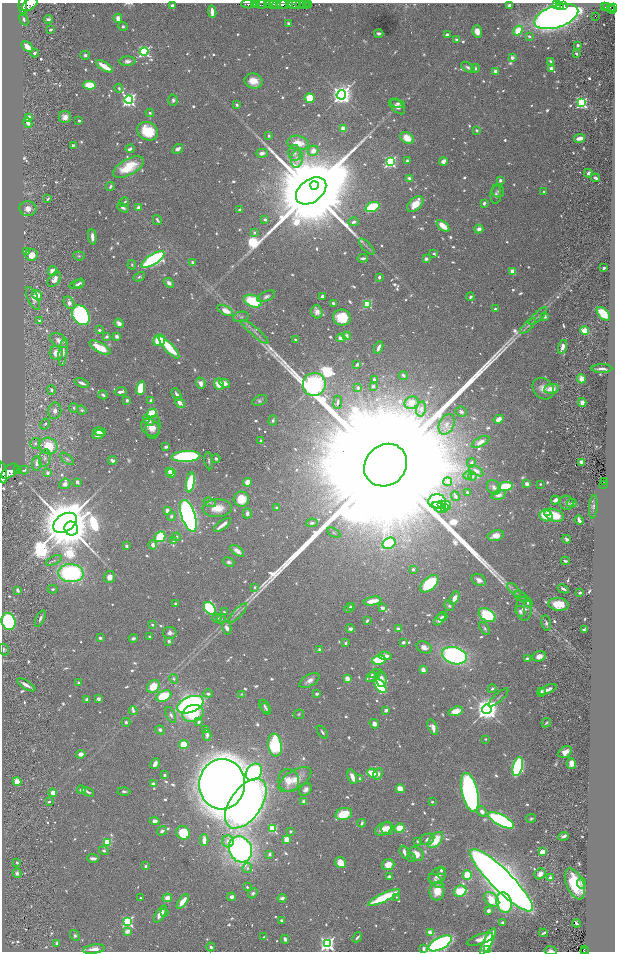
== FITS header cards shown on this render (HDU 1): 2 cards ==
NAXIS1  =                 1225
NAXIS2  =                 1899

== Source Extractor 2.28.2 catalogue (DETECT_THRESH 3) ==
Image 1225 x 1899 px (HDU 1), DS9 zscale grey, zoomed out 1/2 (1 PNG px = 2 x 2 image px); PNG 617 x 954 px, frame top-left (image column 1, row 1898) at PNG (2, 3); each listed source drawn as its Kron ellipse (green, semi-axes under 4 px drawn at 4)
Background 0.872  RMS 0.024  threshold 0.0714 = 3 sigma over >= 5 px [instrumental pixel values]
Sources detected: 1151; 34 cannot appear on this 1/2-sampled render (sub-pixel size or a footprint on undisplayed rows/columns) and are neither listed nor drawn; of the other 1117, the 500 brightest by FLUX_AUTO listed and drawn (617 fainter detections omitted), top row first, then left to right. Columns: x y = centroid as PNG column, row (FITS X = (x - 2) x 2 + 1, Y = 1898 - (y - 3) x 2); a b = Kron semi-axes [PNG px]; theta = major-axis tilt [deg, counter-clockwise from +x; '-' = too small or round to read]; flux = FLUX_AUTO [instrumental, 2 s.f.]
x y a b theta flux
30 4 9 5 39 4900
249 4 8 2 -2 1300
254 4 2 2 - 660
257 4 3 1 - 470
267 4 3 2 - 450
273 4 4 2 - 490
290 4 3 2 - 740
293 4 2 2 - 430
295 4 2 1 - 210
304 4 2 2 - 270
308 4 2 1 - 23
556 4 3 2 - 160
172 5 3 2 - 21
262 5 5 2 - 320
276 5 4 2 - 580
283 5 6 2 0 2400
299 5 3 2 - 250
306 5 2 1 - 10
559 5 3 2 - 160
563 5 3 2 - 540
23 6 9 4 -87 4100
509 6 4 3 - 23
605 7 2 1 - 20
607 7 2 2 - 82
614 7 2 1 - 180
610 8 3 1 - 42
612 10 4 3 - 510
212 12 6 3 -83 55
556 16 23 11 18 6800
595 16 2 1 - 80
118 18 4 3 - 37
24 19 6 3 -68 18
48 19 4 3 - 15
289 23 3 3 - 13
123 26 5 4 - 9
50 30 3 2 - 12
518 30 5 4 - 130
477 31 6 5 - 38
379 33 4 3 - 14
447 34 3 3 - 13
529 36 2 2 - 26
456 39 4 3 - 12
578 45 3 3 - 9.9
27 47 6 4 -41 57
144 52 4 4 - 800
35 53 4 3 - 12
576 53 3 3 - 9.8
85 55 5 4 - 9.5
512 58 4 3 - 22
127 61 8 4 3 24
551 61 3 2 - 17
104 66 9 3 -32 110
468 67 7 4 -35 16
475 68 4 3 - 11
551 68 3 3 - 26
496 71 3 3 - 36
254 81 9 7 -19 72
89 85 6 4 -4 160
119 88 5 3 - 8.3
341 95 5 4 - 4300
310 98 5 5 - 160
129 100 4 4 - 1600
173 100 5 4 - 12
398 103 7 4 -15 16
582 103 4 3 - 840
237 105 3 3 - 14
397 106 10 5 -43 25
150 113 4 3 - 10
65 117 6 6 - 39
29 118 4 3 - 71
79 121 3 3 - 9.9
28 123 5 3 - 28
343 129 4 3 - 55
477 130 3 2 - 13
148 131 11 9 -30 170
269 136 3 3 - 11
407 138 7 5 -34 93
580 138 5 3 - 62
298 143 11 7 -10 80
73 145 4 2 - 11
130 149 4 2 - 19
178 149 6 3 34 20
313 151 5 5 - 41
262 153 6 4 2 19
295 153 8 6 -88 19
297 159 9 6 80 27
407 161 3 3 - 18
443 161 4 3 - 31
390 162 4 4 - 880
128 167 17 8 29 170
588 173 4 3 - 22
409 178 2 2 - 33
595 178 4 3 - 18
500 180 3 3 - 18
314 185 4 4 - 19000
110 186 4 3 - 16
311 191 17 11 37 160000
498 191 6 6 - 11
544 191 3 2 - 12
496 194 10 5 87 17
48 199 4 2 - 9.3
124 202 5 3 - 13
484 203 4 3 - 14
415 204 10 6 43 84
372 207 7 4 20 350
123 208 6 3 -32 12
138 208 3 3 - 26
28 209 8 7 - 33
240 210 3 3 - 16
265 219 4 3 - 13
157 220 5 2 - 11
354 222 5 3 - 15
443 226 8 4 -40 81
479 229 4 4 - 33
254 232 2 2 - 24
92 237 7 3 -85 36
367 247 10 3 -47 12
26 251 4 3 - 15
434 254 3 3 - 9.6
32 255 6 6 - 57
79 256 6 4 -8 8.7
363 258 5 2 - 13
153 259 13 5 33 1200
426 259 3 3 - 21
193 262 3 3 - 10
132 265 4 3 - 8.1
604 268 3 2 - 11
53 271 5 5 - 44
513 272 3 3 - 61
139 277 6 3 31 8.8
379 277 3 2 - 12
54 279 8 5 53 36
79 283 6 3 32 9.1
169 283 6 4 -41 25
77 285 8 3 17 13
37 295 5 4 - 70
266 296 9 4 24 17
323 296 4 3 - 17
470 297 4 3 - 11
33 298 12 5 -64 28
253 301 9 6 -22 250
69 303 7 4 -56 25
333 303 3 3 - 12
367 304 3 3 - 360
495 309 3 2 - 8.4
225 310 8 4 -28 55
317 312 6 5 - 33
603 314 8 5 -46 160
81 315 10 8 -59 1200
538 316 12 3 44 15
545 316 3 3 - 29
241 317 8 5 13 15
342 317 9 8 - 160
39 320 2 2 - 15
119 323 5 3 - 28
528 326 10 4 44 16
99 330 3 3 - 9.5
585 331 4 3 - 120
255 332 17 3 -41 28
117 336 4 3 - 16
346 336 4 3 - 31
106 337 3 3 - 12
341 338 4 3 - 45
295 339 2 2 - 9.4
159 340 6 5 - 190
59 341 10 6 -34 33
562 347 7 3 73 35
100 348 12 4 -30 130
169 348 14 4 -47 190
378 348 6 2 64 25
56 353 7 6 - 60
63 353 13 4 83 28
357 364 4 3 - 12
602 369 10 2 0 22
403 375 4 3 - 14
374 379 3 3 - 21
581 379 4 4 - 51
82 383 7 2 -22 25
201 383 5 4 - 34
225 383 5 4 - 43
219 384 6 5 - 81
314 384 11 11 - 6400
373 386 4 3 - 16
141 388 7 4 79 200
358 388 3 3 - 17
543 389 12 9 -43 59
551 389 7 5 9 61
51 390 5 4 - 15
120 392 6 3 10 23
177 394 6 3 -60 20
103 395 5 3 - 11
127 400 3 2 - 17
151 400 3 3 - 16
260 400 8 4 27 12
338 402 7 3 83 14
582 402 4 4 - 28
180 403 6 4 -54 42
412 403 7 6 - 44
74 408 5 4 - 8.5
421 409 8 5 78 19
82 410 5 4 - 9
55 411 8 6 81 27
461 412 6 5 - 12
152 414 5 4 - 140
499 419 5 4 - 57
148 420 6 4 -40 32
273 420 5 3 - 11
45 424 6 4 59 14
447 424 11 7 63 33
150 427 10 8 -36 43
153 427 12 7 80 35
100 432 6 4 -17 47
98 435 6 3 21 47
261 441 4 3 - 15
480 442 10 4 29 37
35 443 5 5 - 13
48 446 9 8 - 180
166 447 4 2 - 11
186 456 14 5 3 920
45 458 9 5 78 24
67 459 8 4 -40 11
216 459 4 3 - 12
113 460 4 3 - 30
209 461 8 3 -82 9.9
582 462 4 4 - 21
37 463 7 5 87 25
471 463 5 3 - 11
386 465 23 20 43 900000
18 470 2 1 - 120
24 470 5 3 - 11
10 471 10 5 38 6000
169 471 4 3 - 22
476 471 8 4 -33 27
3 473 10 3 -84 4500
48 473 4 4 - 16
171 473 4 4 - 76
468 476 4 3 - 12
472 476 4 3 - 13
77 482 4 3 - 13
190 482 10 4 79 370
247 482 4 4 - 44
448 482 4 3 - 16
604 482 2 1 - 11
65 484 6 5 - 24
527 484 4 3 - 36
540 484 2 2 - 15
604 484 3 2 - 67
505 486 7 4 7 250
494 487 8 6 -51 23
467 492 2 2 - 8.3
498 495 7 4 15 30
455 496 5 2 - 11
241 499 7 7 - 110
555 500 4 3 - 22
437 501 9 7 0 200
210 502 6 4 -18 9.9
566 503 7 7 - 16
572 503 5 3 - 8.1
441 505 3 3 - 16
446 505 5 4 - 58
593 507 12 4 85 12
217 508 14 9 2 79
277 508 3 3 - 17
439 508 7 4 -35 47
444 508 3 2 - 15
167 511 4 3 - 35
548 512 3 2 - 31
247 513 5 3 - 21
554 515 10 6 -18 180
171 516 5 4 - 13
188 516 17 7 -72 2500
546 516 6 5 - 120
579 520 5 3 - 19
65 523 13 8 33 54000
312 523 6 3 9 14
222 525 10 2 37 44
71 528 7 6 - 13000
334 533 7 3 -30 8.3
496 535 8 5 14 45
160 537 6 4 43 320
176 537 4 4 - 10
566 539 4 3 - 11
174 541 4 3 - 27
389 543 7 5 29 270
153 545 4 3 - 28
126 546 3 3 - 11
237 551 8 4 -36 33
54 560 8 3 25 9.9
565 561 4 2 - 10
229 562 6 4 -22 14
413 569 2 2 - 37
71 573 13 9 -5 710
109 577 6 5 - 30
479 580 7 5 -29 31
429 584 11 6 42 320
255 587 3 3 - 9.7
53 589 5 3 - 8.7
563 589 6 2 -25 14
18 590 3 2 - 29
514 590 8 3 -47 13
580 593 3 2 - 17
522 597 8 2 -30 8.9
455 598 7 4 64 38
372 601 9 3 10 93
176 603 3 3 - 8.2
528 603 5 4 - 15
559 604 10 6 -6 110
351 606 3 3 - 9.3
449 606 5 4 - 11
210 608 7 5 -53 620
349 608 5 3 - 17
382 608 3 3 - 29
524 609 12 8 -86 44
520 611 6 5 - 17
224 612 4 2 - 10
238 613 13 3 46 17
487 615 9 6 -31 320
442 616 5 4 - 9.9
217 618 5 3 - 22
40 619 9 3 65 14
221 619 5 4 - 8.1
440 619 7 4 49 29
9 621 9 7 -73 550
367 621 4 3 - 11
546 623 7 4 -80 15
152 625 2 2 - 30
227 628 7 4 -78 36
485 628 7 3 -56 9.3
350 629 4 3 - 18
398 629 4 3 - 30
584 629 3 2 - 9.6
170 633 7 5 -7 21
149 637 3 2 - 14
100 638 4 3 - 11
133 638 4 3 - 15
169 641 3 3 - 12
403 642 4 3 - 11
345 643 2 2 - 24
424 647 8 5 -25 30
4 649 6 5 - 10
319 649 3 3 - 8.5
385 656 6 4 -6 35
454 656 13 8 -16 1100
539 656 7 5 17 41
527 658 4 3 - 12
379 660 7 4 10 190
423 670 3 3 - 37
375 674 6 3 25 9.9
371 677 6 3 52 17
174 679 5 3 - 8.2
347 679 3 3 - 47
381 679 7 5 -87 38
309 680 11 5 31 31
79 683 3 3 - 9.5
26 685 10 3 -30 28
153 686 7 5 44 120
380 686 8 4 -56 350
492 689 4 3 - 13
548 689 9 3 23 28
541 692 4 2 - 24
208 694 5 3 - 14
242 694 4 3 - 8.6
317 694 3 2 - 18
164 696 8 5 23 220
499 697 12 2 42 9.6
87 699 3 3 - 15
98 699 4 3 - 17
190 705 14 7 22 1300
265 706 7 4 -61 14
266 709 6 4 -55 12
487 709 5 4 - 6100
386 710 4 3 - 22
133 711 4 4 - 9.5
456 711 7 4 16 75
193 713 11 8 16 290
299 714 5 4 - 8.3
171 715 8 4 -67 17
126 722 4 3 - 8.6
199 722 4 3 - 11
546 723 5 2 - 8.2
374 724 5 4 - 29
433 727 8 4 -66 42
206 729 4 3 - 8.6
160 730 5 4 - 13
322 732 7 3 -53 12
207 735 6 3 -89 18
485 739 2 2 - 8.2
184 745 5 4 - 130
275 745 11 6 -80 640
565 752 7 5 37 47
81 754 4 3 - 32
571 763 5 4 - 56
155 764 6 3 64 25
518 767 10 5 77 1000
254 772 9 7 48 790
372 773 5 3 - 150
378 774 6 4 65 25
164 775 3 3 - 8.1
352 777 7 3 -69 38
295 779 18 9 33 87
360 779 4 3 - 9.5
289 780 12 10 -77 70
17 782 4 4 - 73
153 784 3 3 - 22
222 784 25 23 84 11000
400 789 4 3 - 110
81 790 4 3 - 17
306 790 7 5 44 24
124 791 6 3 -1 11
88 792 6 3 -29 13
470 792 20 8 -77 1900
53 793 4 3 - 43
304 801 3 3 - 47
49 802 4 3 - 8.4
432 802 3 2 - 8.4
246 803 28 15 55 4000
482 811 5 4 - 30
344 814 8 6 16 160
531 819 5 4 - 8.6
501 820 14 5 -28 940
155 821 5 3 - 39
362 823 4 2 - 12
387 828 6 6 - 54
400 828 5 4 - 110
273 829 3 3 - 330
383 829 9 5 29 52
162 831 5 3 - 17
291 831 2 2 - 11
183 833 7 6 - 190
564 836 5 3 - 19
287 839 4 3 - 88
427 839 7 5 24 19
204 840 6 3 -90 49
435 840 9 5 49 140
228 841 6 6 - 37
417 841 3 3 - 9.9
108 842 3 3 - 220
240 849 13 11 -65 1800
104 851 5 4 - 12
404 852 6 3 -73 25
542 852 3 3 - 180
270 854 3 3 - 14
416 854 8 6 -38 68
411 857 4 3 - 8.3
93 858 6 3 -2 21
17 862 3 2 - 11
341 863 6 5 - 68
388 865 6 5 - 67
145 866 2 2 - 22
247 868 5 5 - 13
441 870 3 3 - 15
17 873 5 3 - 13
540 874 6 5 - 29
467 875 4 4 - 170
389 876 3 2 - 19
437 876 9 7 35 27
550 878 4 3 - 20
502 880 43 10 -45 12000
436 881 9 5 -44 27
582 883 5 3 - 9.4
575 884 16 8 -68 240
247 887 3 3 - 9.6
437 891 9 7 82 92
460 891 6 5 - 240
253 893 6 4 47 14
232 897 4 4 - 16
384 897 17 4 25 320
396 897 2 2 - 8.3
140 898 2 2 - 11
167 898 5 4 - 39
282 898 4 3 - 23
492 900 9 6 -41 130
183 901 8 3 55 75
504 903 10 7 -74 560
488 911 3 3 - 16
164 912 2 2 - 22
160 914 10 4 59 54
281 920 3 3 - 8.3
128 921 4 3 - 670
503 922 4 2 - 13
576 923 4 3 - 13
127 931 3 3 - 60
431 932 4 3 - 77
544 933 4 2 - 12
75 935 5 4 - 9.9
264 937 4 3 - 8.6
357 937 5 2 - 12
285 939 4 3 - 14
480 939 14 5 19 46
488 941 15 4 64 410
57 943 4 2 - 11
440 943 13 6 28 1300
327 944 4 4 - 1700
211 947 4 3 - 17
94 949 11 4 7 35
424 949 4 3 - 23
584 949 2 1 - 9.6
488 950 4 3 - 24
551 951 6 4 -7 18
584 951 2 1 - 21
At the frame edge (FLAGS 8, measured only in part): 7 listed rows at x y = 30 4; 23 6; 614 7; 3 473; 440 943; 551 951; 584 951
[617 fainter detections neither listed nor drawn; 34 sub-pixel or undisplayed-footprint detections neither listed nor drawn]